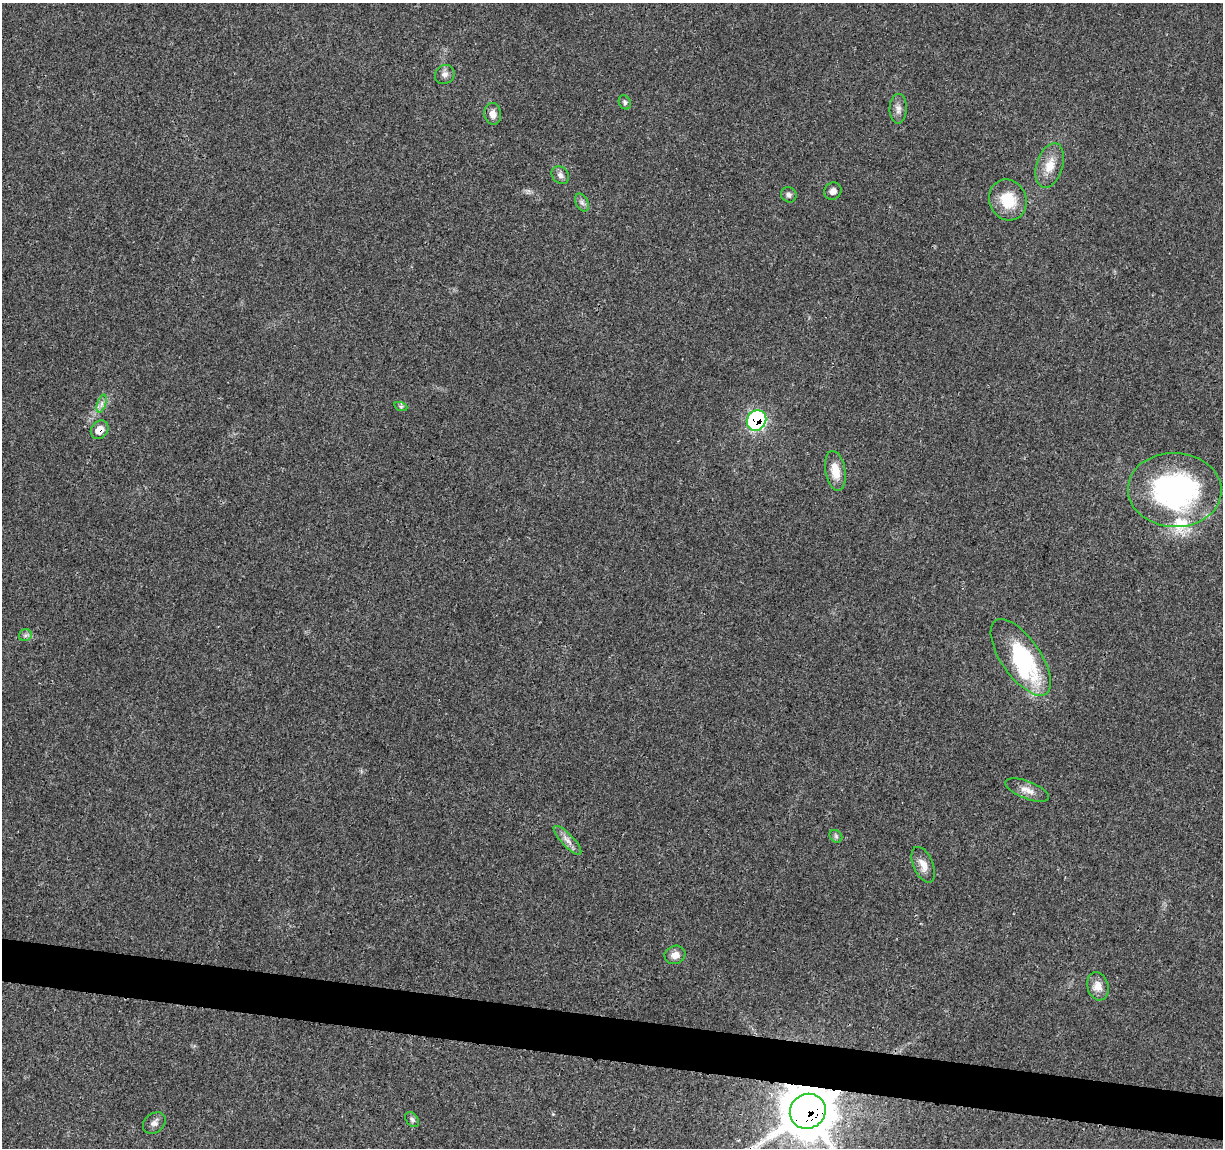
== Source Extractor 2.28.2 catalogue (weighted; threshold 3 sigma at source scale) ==
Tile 6 of 4 x 4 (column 2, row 2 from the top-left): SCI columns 1227-2447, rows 2526-3671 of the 4900 x 5106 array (HDU 1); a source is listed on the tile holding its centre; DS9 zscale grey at full resolution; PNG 1225 x 1150 px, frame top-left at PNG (2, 3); each listed source drawn as its Kron ellipse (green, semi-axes under 4 px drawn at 4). Shown black and unused: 4% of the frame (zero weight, under 3 of 4 exposures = <1% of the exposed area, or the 3 px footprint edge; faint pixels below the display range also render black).
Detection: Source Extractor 2.28.2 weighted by HDU 2 'WHT'; one run over the whole footprint, this tile lists its part. Background 0.0199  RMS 0.0029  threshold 0.0128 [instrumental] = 3 sigma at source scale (4.5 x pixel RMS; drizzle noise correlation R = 1.50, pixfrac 1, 0.0396/0.0396 arcsec/px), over >= 5 px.
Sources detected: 29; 1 inside a brighter object's white glare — neither listed nor drawn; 1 inside a brighter listed object's ellipse — not listed separately; the other 27 listed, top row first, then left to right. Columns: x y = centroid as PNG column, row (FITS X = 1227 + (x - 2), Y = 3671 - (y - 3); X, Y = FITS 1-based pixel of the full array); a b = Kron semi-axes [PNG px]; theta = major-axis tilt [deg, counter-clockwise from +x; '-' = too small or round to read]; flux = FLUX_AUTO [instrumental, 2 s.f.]
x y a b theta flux
445 74 10 9 - 1.4
625 102 7 5 -64 0.63
898 109 15 8 89 1.7
493 114 11 8 -82 2.1
1050 165 23 13 73 5
560 175 10 8 -45 1.2
833 191 9 8 - 1.4
789 195 8 7 - 0.91
1008 200 21 18 -65 8.6
582 202 9 6 -63 0.94
102 404 9 4 71 1
401 407 7 4 -19 0.4
756 420 10 9 - 33
100 430 10 8 53 3.2
835 471 20 10 -80 4.5
1175 490 47 37 -2 61
25 635 6 6 - 0.73
1021 657 45 19 -55 31
1027 790 23 8 -21 2.6
836 836 7 5 -45 0.6
567 840 19 6 -46 2
923 865 19 10 -67 2.9
675 955 10 9 - 2.3
1098 986 14 10 -74 2.9
808 1111 18 17 - 1400
412 1120 8 5 -50 0.75
154 1123 12 9 40 1.5
Overlapping masked pixels (flux is a lower limit): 3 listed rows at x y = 756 420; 100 430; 808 1111
Isophote crosses this tile's border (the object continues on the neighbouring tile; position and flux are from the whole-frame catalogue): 1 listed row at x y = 808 1111